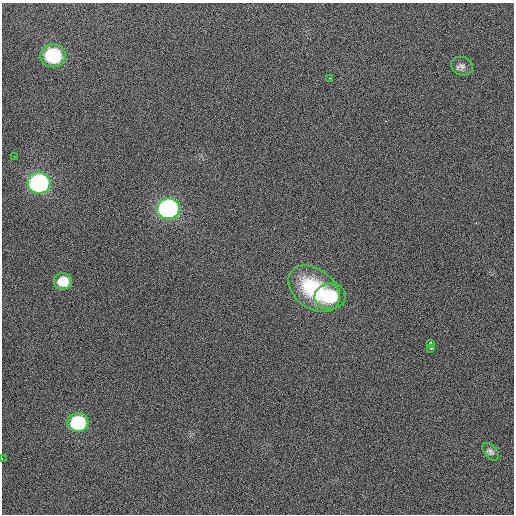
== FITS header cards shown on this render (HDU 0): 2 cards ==
NAXIS1  =                  512 / Axis length
NAXIS2  =                  512 / Axis length

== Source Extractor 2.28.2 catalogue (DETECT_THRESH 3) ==
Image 512 x 512 px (HDU 0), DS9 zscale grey, 1 PNG px = 1 image px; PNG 516 x 516 px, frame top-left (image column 1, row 512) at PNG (2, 3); each listed source drawn as its Kron ellipse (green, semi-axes under 4 px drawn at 4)
Background 418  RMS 1.8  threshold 5.55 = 3 sigma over >= 5 px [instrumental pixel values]
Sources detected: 14; all 14 listed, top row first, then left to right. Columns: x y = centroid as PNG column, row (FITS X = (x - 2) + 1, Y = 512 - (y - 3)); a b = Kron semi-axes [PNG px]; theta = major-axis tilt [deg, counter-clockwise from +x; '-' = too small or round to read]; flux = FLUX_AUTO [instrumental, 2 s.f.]
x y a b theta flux
53 56 13 11 -4 12000
462 66 11 9 -22 540
329 78 2 2 - 62
14 156 3 2 - 100
39 183 11 10 - 26000
168 208 11 10 - 28000
63 281 9 8 - 2000
314 289 29 19 -36 7000
330 296 16 12 3 5100
430 343 4 3 - 650
431 348 3 3 - 350
78 423 10 9 - 8700
491 452 10 6 -50 320
2 458 2 2 - 480
At the frame edge (FLAGS 8, measured only in part): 1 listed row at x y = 2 458